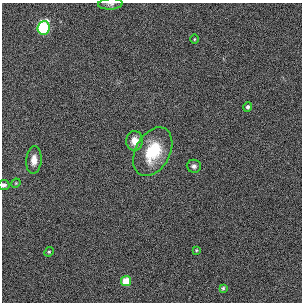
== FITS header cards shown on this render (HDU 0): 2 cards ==
NAXIS1  =                  300
NAXIS2  =                  300

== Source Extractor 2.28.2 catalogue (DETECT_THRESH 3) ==
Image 300 x 300 px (HDU 0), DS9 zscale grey, 1 PNG px = 1 image px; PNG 304 x 304 px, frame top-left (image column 1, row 300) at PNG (2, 3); each listed source drawn as its Kron ellipse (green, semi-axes under 4 px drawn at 4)
Background 0.00592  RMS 0.028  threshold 0.0837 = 3 sigma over >= 5 px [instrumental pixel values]
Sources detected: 14; all 14 listed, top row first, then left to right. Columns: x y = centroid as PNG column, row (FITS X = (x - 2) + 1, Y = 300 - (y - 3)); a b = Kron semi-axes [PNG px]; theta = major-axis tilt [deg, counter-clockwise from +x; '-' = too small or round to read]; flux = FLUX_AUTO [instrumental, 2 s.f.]
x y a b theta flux
110 4 12 5 3 5.5
44 28 7 6 - 240
194 39 4 3 - 1.8
248 107 5 4 - 4.8
135 141 10 8 -88 17
153 152 26 17 61 80
34 160 14 8 86 16
194 166 7 6 - 5.7
16 183 5 4 - 2
4 185 5 5 - 4.6
196 250 4 4 - 1.7
49 252 5 4 - 2.2
126 281 5 5 - 46
223 288 4 3 - 2.5
At the frame edge (FLAGS 8, measured only in part): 2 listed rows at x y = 110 4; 4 185